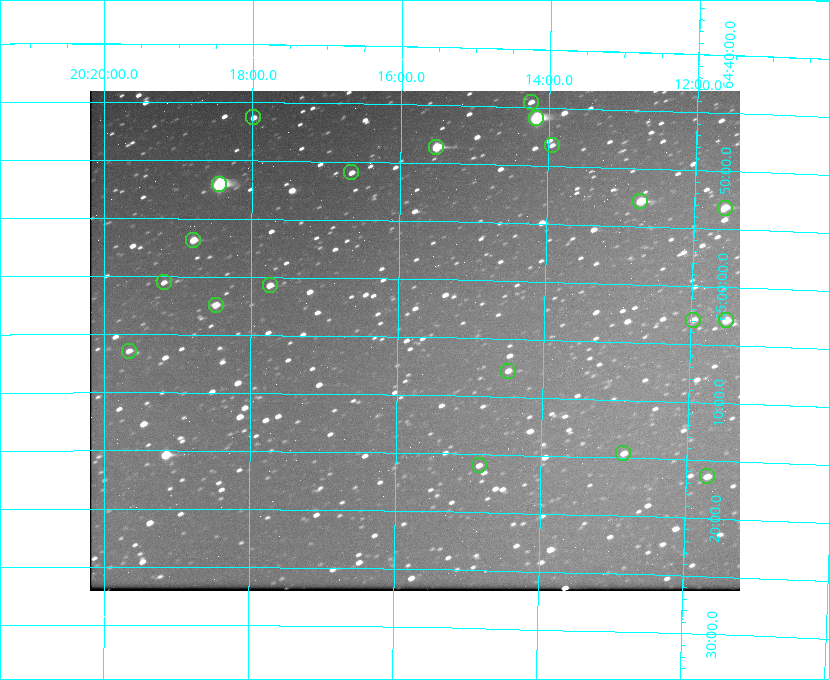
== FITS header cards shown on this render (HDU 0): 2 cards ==
NAXIS1  =                  650 / Width of table row in bytes
NAXIS2  =                  500 / Number of rows in table

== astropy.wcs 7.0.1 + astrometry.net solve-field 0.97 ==
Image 650 x 500 px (HDU 0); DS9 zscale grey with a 90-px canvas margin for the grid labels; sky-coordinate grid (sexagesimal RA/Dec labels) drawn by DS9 from the SOLVED WCS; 20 Tycho-2 reference stars matched to detected sources circled (green)
Header WCS: none
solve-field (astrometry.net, Tycho-2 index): SOLVED blind (the file carries no WCS)
Solved WCS: RA---TAN-SIP/DEC--TAN-SIP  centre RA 20:15:46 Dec +65:05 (303.94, +65.09 deg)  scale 5.18 arcsec/px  FOV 56.1' x 43.1'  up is +179 deg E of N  parity flipped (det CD > 0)
(file carries no celestial WCS; the grid is the blind solution)
Tycho-2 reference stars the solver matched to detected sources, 20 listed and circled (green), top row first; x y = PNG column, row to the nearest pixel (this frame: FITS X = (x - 90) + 1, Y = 500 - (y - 91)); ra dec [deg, ICRS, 3 dp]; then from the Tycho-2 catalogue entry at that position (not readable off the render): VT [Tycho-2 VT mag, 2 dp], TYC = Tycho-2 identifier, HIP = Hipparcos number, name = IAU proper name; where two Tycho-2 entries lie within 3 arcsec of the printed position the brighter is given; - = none
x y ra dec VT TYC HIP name
531 102 303.562 +64.742 10.88 4240-278-1 - -
253 117 304.497 +64.771 11.19 4241-1649-1 - -
536 118 303.544 +64.765 7.36 4240-620-1 99731 -
552 145 303.488 +64.804 11.29 4240-68-1 - -
436 147 303.878 +64.810 8.93 4240-794-1 - -
351 172 304.164 +64.849 10.65 4240-315-1 - -
219 184 304.612 +64.868 7.89 4241-1703-1 100101 -
640 201 303.184 +64.880 9.02 4240-488-1 - -
725 208 302.897 +64.886 9.40 4240-717-1 - -
193 240 304.698 +64.948 10.27 4241-1684-1 - -
164 282 304.798 +65.009 11.15 4241-1628-1 - -
270 285 304.437 +65.012 10.41 4241-1775-1 - -
216 305 304.620 +65.041 10.25 4241-1573-1 - -
693 320 302.992 +65.048 11.44 4240-88-1 - -
726 320 302.882 +65.048 10.25 4240-98-1 - -
129 351 304.916 +65.107 11.17 4241-1518-1 - -
508 371 303.620 +65.129 11.18 4240-34-1 - -
623 453 303.217 +65.244 11.17 4240-236-1 - -
479 465 303.713 +65.266 11.45 4240-564-1 - -
707 476 302.928 +65.273 10.74 4240-760-1 - -